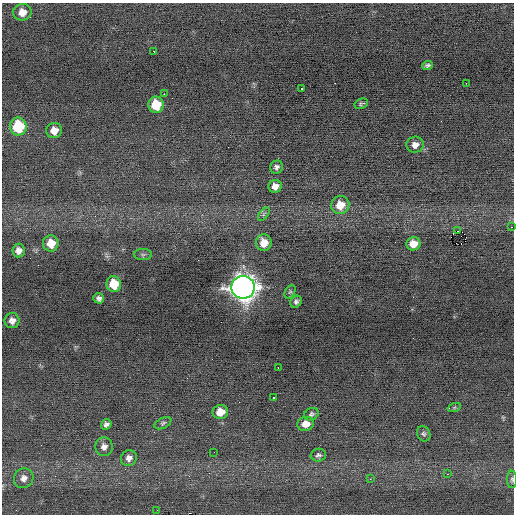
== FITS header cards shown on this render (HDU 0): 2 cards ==
NAXIS1  =                  512 / Axis length
NAXIS2  =                  512 / Axis length

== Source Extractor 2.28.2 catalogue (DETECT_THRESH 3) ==
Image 512 x 512 px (HDU 0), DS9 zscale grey, 1 PNG px = 1 image px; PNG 516 x 516 px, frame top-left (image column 1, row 512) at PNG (2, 3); each listed source drawn as its Kron ellipse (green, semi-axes under 4 px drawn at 4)
Background -0.0668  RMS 0.68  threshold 2.04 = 3 sigma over >= 5 px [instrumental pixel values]
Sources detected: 46; all 46 listed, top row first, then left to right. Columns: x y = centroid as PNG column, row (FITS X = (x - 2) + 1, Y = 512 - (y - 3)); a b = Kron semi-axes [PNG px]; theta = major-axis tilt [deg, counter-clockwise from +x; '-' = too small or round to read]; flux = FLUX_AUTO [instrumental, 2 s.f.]
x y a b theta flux
22 12 9 8 - 460
154 51 2 2 - 460
427 65 5 4 - 100
466 83 2 2 - 180
302 89 3 3 - 320
164 94 2 2 - 270
361 104 7 5 28 86
156 105 8 7 - 1200
18 126 9 8 - 2400
54 130 8 7 - 450
415 145 9 8 - 290
276 167 7 6 - 140
275 186 6 6 - 300
340 205 9 9 - 670
264 214 8 4 53 95
511 227 3 2 - 65
457 231 3 2 - 95
51 243 8 7 - 660
264 243 8 8 - 580
413 244 7 6 - 530
19 250 7 6 - 260
143 255 9 5 0 93
114 284 8 7 - 1100
243 287 11 11 - 54000
290 292 7 5 63 76
99 298 5 5 - 140
296 302 6 5 - 130
12 321 7 7 - 250
278 368 3 2 - 240
273 398 3 3 - 130
454 408 7 4 20 72
220 412 8 7 - 670
311 414 7 6 - 100
163 423 9 5 27 92
106 424 5 5 - 130
305 424 8 7 - 410
424 434 8 6 -61 100
104 447 9 8 - 240
214 452 2 2 - 18
318 455 8 6 3 120
129 458 8 7 - 260
447 474 3 2 - 72
24 478 10 9 - 270
370 479 3 3 - 46
512 479 9 5 -89 93
157 510 2 2 - 29
At the frame edge (FLAGS 8, measured only in part): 1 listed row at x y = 512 479